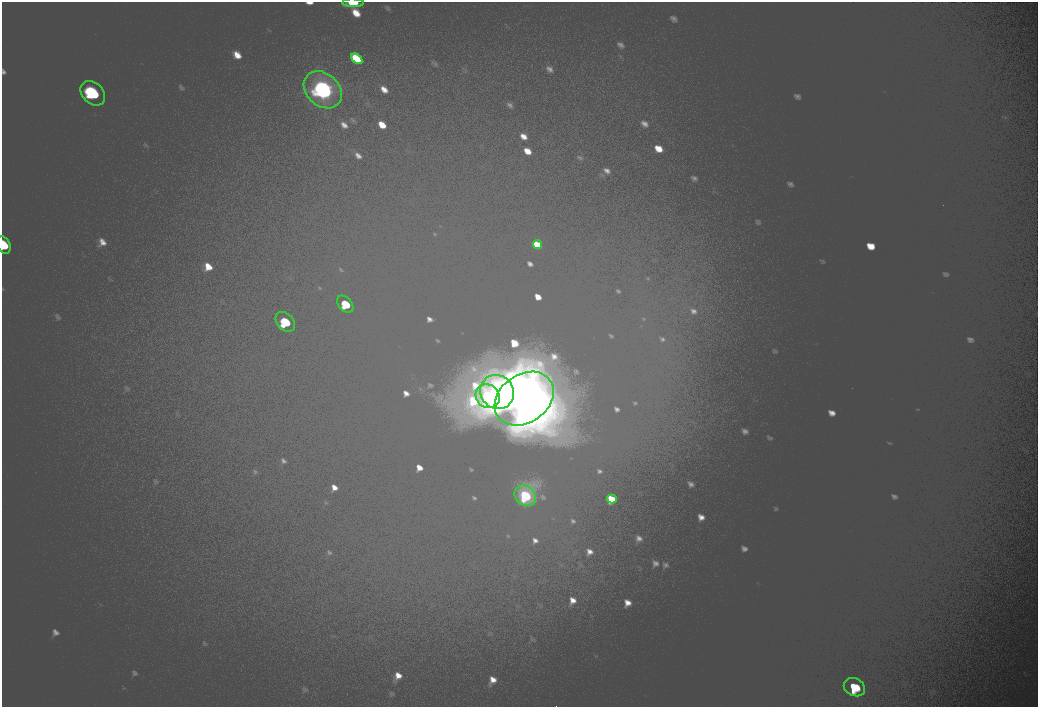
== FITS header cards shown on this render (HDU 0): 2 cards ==
NAXIS1  =                 2072
NAXIS2  =                 1410

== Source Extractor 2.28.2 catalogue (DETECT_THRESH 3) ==
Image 2072 x 1410 px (HDU 0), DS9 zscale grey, zoomed out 1/2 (1 PNG px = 2 x 2 image px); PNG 1040 x 709 px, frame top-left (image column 1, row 1410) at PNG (2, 2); each listed source drawn as its Kron ellipse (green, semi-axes under 4 px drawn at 4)
Background 100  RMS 30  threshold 90.6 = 3 sigma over >= 5 px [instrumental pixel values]
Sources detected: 14; all 14 listed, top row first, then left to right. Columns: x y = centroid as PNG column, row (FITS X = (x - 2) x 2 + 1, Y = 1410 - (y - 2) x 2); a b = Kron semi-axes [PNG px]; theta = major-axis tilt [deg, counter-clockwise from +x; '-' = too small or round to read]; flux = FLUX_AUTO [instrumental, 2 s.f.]
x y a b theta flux
353 3 10 4 0 14000
357 59 6 4 -38 13000
323 90 21 16 -42 130000
93 93 14 10 -46 56000
4 245 9 6 -66 20000
537 245 4 3 - 8600
345 304 10 6 -49 24000
285 322 11 8 -48 34000
497 392 18 16 -48 160000
488 396 13 11 -44 62000
524 399 32 24 35 410000
525 496 11 9 -41 42000
612 499 5 3 - 9300
854 687 11 8 -26 34000
At the frame edge (FLAGS 8, measured only in part): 2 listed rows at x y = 353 3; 4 245